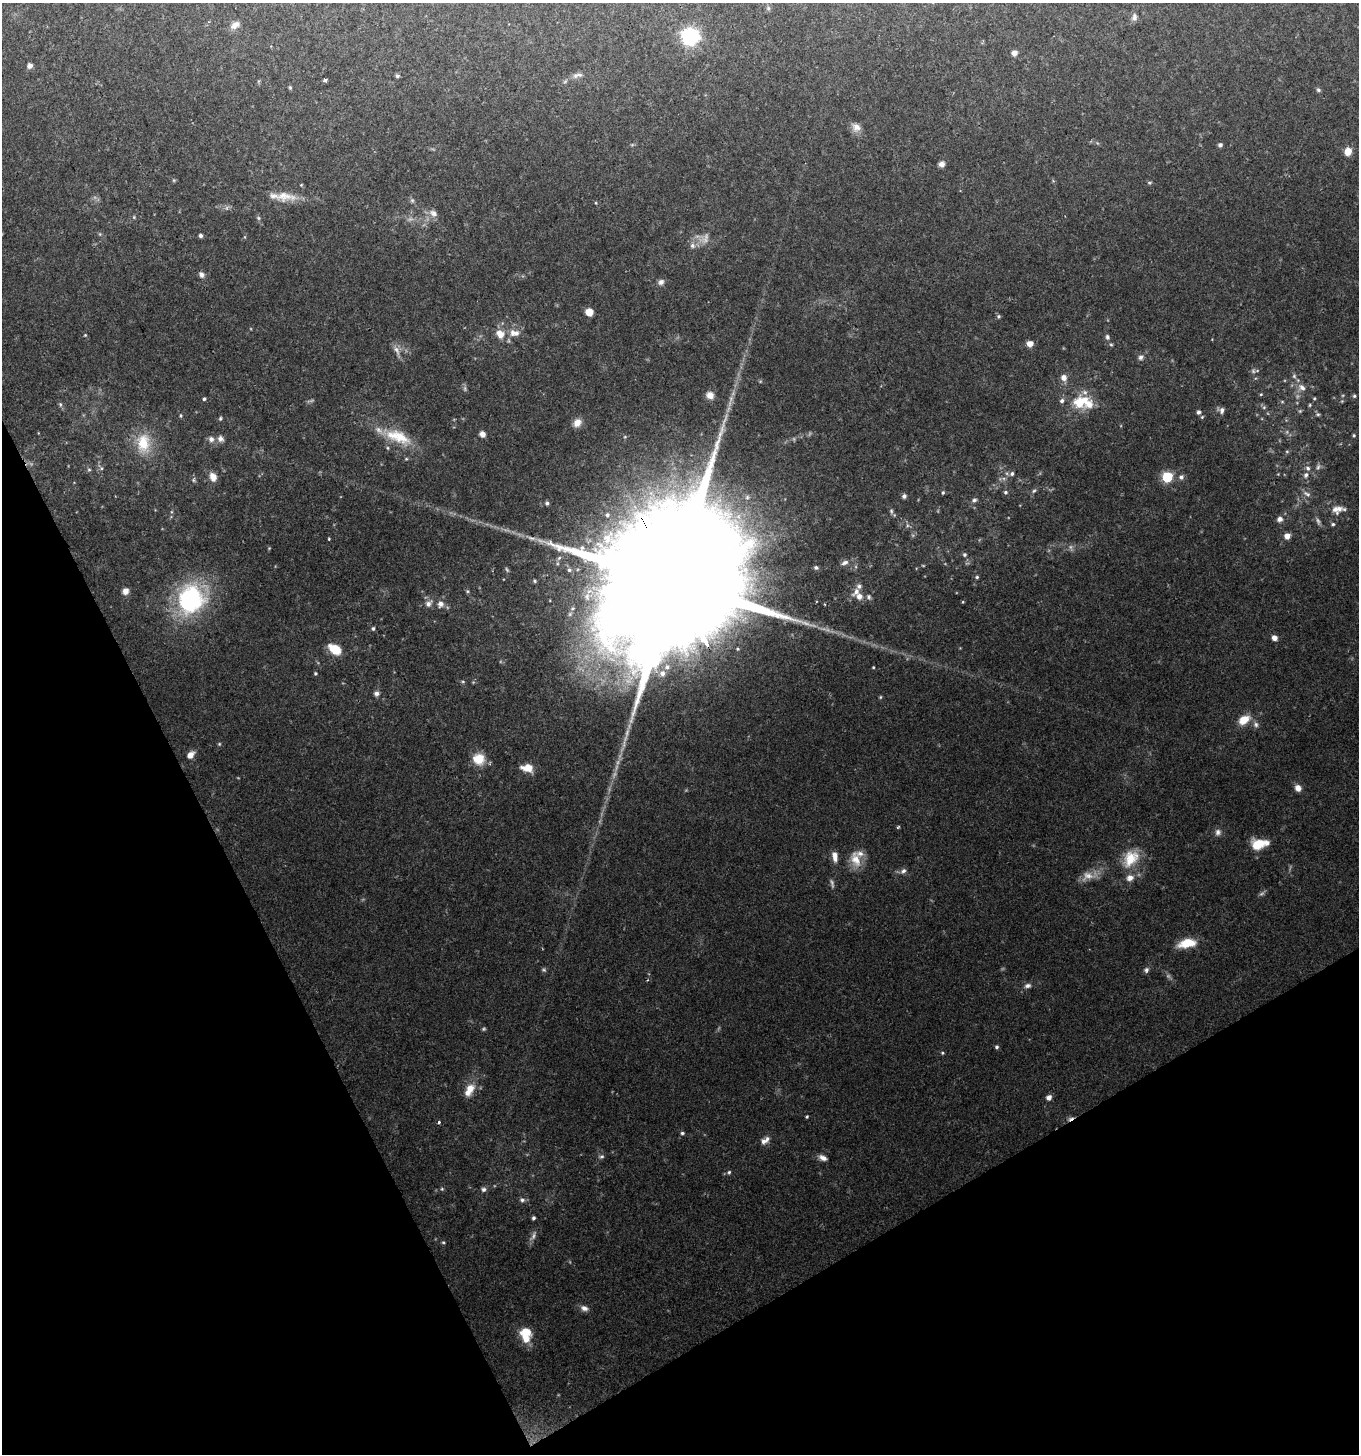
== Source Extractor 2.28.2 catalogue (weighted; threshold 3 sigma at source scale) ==
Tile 14 of 4 x 4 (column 2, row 4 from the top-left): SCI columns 1525-2881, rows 2-1453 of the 5707 x 5816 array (HDU 1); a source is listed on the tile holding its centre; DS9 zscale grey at full resolution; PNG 1361 x 1456 px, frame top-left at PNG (2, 3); no overlay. Shown black and unused: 25% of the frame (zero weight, under 2 of 3 exposures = <1% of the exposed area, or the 3 px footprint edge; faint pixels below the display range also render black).
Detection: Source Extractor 2.28.2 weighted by HDU 2 'WHT'; one run over the whole footprint, this tile lists its part. Background 0.0683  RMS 0.0054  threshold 0.0242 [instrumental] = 3 sigma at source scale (4.5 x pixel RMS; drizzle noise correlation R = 1.50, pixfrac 1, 0.0396/0.0396 arcsec/px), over >= 5 px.
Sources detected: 196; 19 too faint to see at this stretch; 2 cosmic-ray / hot-pixel residue — not listed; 11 inside a brighter listed object's ellipse — not listed separately; the other 164 listed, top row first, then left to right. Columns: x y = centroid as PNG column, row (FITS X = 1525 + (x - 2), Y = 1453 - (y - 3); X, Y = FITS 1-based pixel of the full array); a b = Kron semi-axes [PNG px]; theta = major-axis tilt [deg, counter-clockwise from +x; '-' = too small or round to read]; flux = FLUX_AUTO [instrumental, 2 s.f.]
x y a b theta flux
768 8 6 6 - 1.1
1134 17 10 7 82 2.1
235 25 12 7 34 3.5
690 36 7 7 - 190
1014 53 6 6 - 2.9
30 66 6 6 - 2.3
397 76 5 4 - 1.1
575 76 9 7 42 2.2
325 80 4 3 - 2
565 81 7 4 37 0.85
290 88 6 4 -64 0.77
1318 90 6 5 - 1
856 127 12 10 -44 4.1
1097 143 6 3 -70 0.58
632 145 6 4 19 0.73
1220 145 5 5 - 1.4
1348 151 8 7 - 6.3
942 164 7 6 - 2.5
174 180 6 4 18 0.63
1149 183 6 4 16 0.8
301 185 4 3 - 0.46
284 196 31 12 -7 10
412 200 7 6 - 1.2
596 203 5 3 - 0.48
433 213 13 9 -32 3.6
134 217 6 3 73 0.59
258 218 6 5 - 0.92
200 236 4 4 - 1.6
245 237 5 3 - 0.47
692 246 9 8 - 2.4
201 275 7 6 - 2.1
661 282 8 7 - 2.4
589 312 6 6 - 7.2
999 316 6 5 - 0.95
514 333 15 9 -9 5
500 334 13 10 -52 6.3
85 335 4 3 - 0.47
1107 337 8 6 -73 1.5
1030 344 5 5 - 6
1111 345 5 4 - 0.7
396 350 16 6 -63 3.3
1141 357 8 7 - 1.8
1294 376 7 6 - 1.3
1064 378 7 6 - 3.9
1302 387 12 8 -47 3.6
1261 394 4 4 - 0.59
710 395 9 8 - 4.4
1354 396 5 5 - 0.89
1314 398 5 4 - 0.61
204 399 4 4 - 0.86
731 399 12 6 74 3
1062 401 6 6 - 1.6
1080 402 19 13 22 18
1282 402 6 4 0 0.67
60 404 7 5 -84 1.1
1310 405 5 4 - 0.65
1264 407 6 5 - 0.94
1221 410 7 7 - 2.2
1300 411 6 4 -72 0.76
1198 412 5 4 - 1.6
1318 414 7 5 -20 1
181 415 5 4 - 0.73
1202 417 5 4 - 0.63
220 418 5 5 - 0.84
577 423 11 9 58 4.7
482 434 6 5 - 3.3
1354 435 5 4 - 0.73
398 437 39 16 -23 20
211 439 7 7 - 2.6
220 439 9 8 - 2.7
143 443 28 18 -90 18
1287 451 6 4 0 0.71
406 459 5 4 - 0.65
1318 467 10 6 60 2
101 468 6 4 -89 0.84
89 470 5 5 - 0.88
1012 474 6 6 - 1.4
1306 475 8 6 71 2
213 477 11 8 -70 4.6
1167 477 6 6 - 37
1181 477 7 7 - 2
194 480 8 4 82 1
1034 491 7 5 38 1.1
943 492 5 4 - 0.77
1005 492 6 5 - 1.1
1307 494 13 6 -31 2.4
904 496 5 5 - 1.7
747 497 8 7 - 2.4
974 500 7 6 - 1.5
547 503 5 5 - 1.4
1335 509 14 9 -78 4
1344 509 7 5 6 1.2
891 511 7 5 -70 1.2
607 515 5 5 - 1.1
1280 519 7 6 - 2.6
1333 524 6 5 - 1
907 525 6 4 -73 0.99
1287 536 6 6 - 3.9
531 538 18 5 -18 3.7
269 548 4 4 - 0.5
964 554 6 5 - 1.2
559 558 7 5 45 1.2
845 563 11 6 23 2.4
816 567 6 5 - 1.3
507 569 8 5 -47 1.1
569 570 6 5 - 1.1
977 577 5 4 - 0.89
534 581 5 4 - 0.87
675 585 92 30 -64 68000
859 586 7 7 - 1.9
125 591 7 7 - 3.5
467 591 5 5 - 0.82
859 596 8 7 - 4.1
587 597 11 7 -77 3.4
869 597 7 6 - 1.3
190 599 34 28 53 77
428 603 10 7 45 3.3
440 604 9 8 - 3.2
373 628 5 5 - 1.1
1274 638 6 5 - 3.4
335 649 13 9 -34 13
873 667 4 3 - 0.5
315 673 5 5 - 0.76
662 673 7 6 - 2.5
463 681 5 4 - 0.73
376 693 7 7 - 2
880 697 5 4 - 0.63
1244 720 14 9 32 8.8
1256 724 9 7 -63 2
219 744 5 4 - 0.61
190 755 9 6 44 4.3
479 759 13 13 - 11
527 768 13 8 -9 7.3
1298 788 8 7 - 3.7
898 827 4 3 - 0.75
1218 832 10 8 83 2.3
1258 844 15 8 13 18
835 856 12 6 -81 4.2
1130 858 27 18 50 16
856 859 24 13 -74 9.4
903 871 9 6 40 1.9
1187 943 21 10 11 13
544 969 6 5 - 0.96
1146 970 7 6 - 1.6
1028 986 10 6 13 2.1
997 1047 5 4 - 1.1
942 1053 5 4 - 0.72
470 1088 14 12 61 7.3
1049 1097 7 6 - 2.4
807 1117 3 3 - 0.69
439 1122 3 3 - 1.5
682 1133 5 4 - 1
763 1141 10 8 6 2.8
601 1157 8 6 10 1.3
823 1158 11 7 -22 2.9
729 1172 5 4 - 0.89
442 1189 5 5 - 0.73
484 1189 7 6 - 1.7
522 1200 8 6 -25 1.7
533 1218 4 4 - 1.2
533 1236 17 7 62 2.8
443 1242 5 4 - 0.72
584 1308 10 7 -18 2.7
526 1331 15 9 -14 8
Overlapping masked pixels (flux is a lower limit): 1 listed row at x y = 675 585